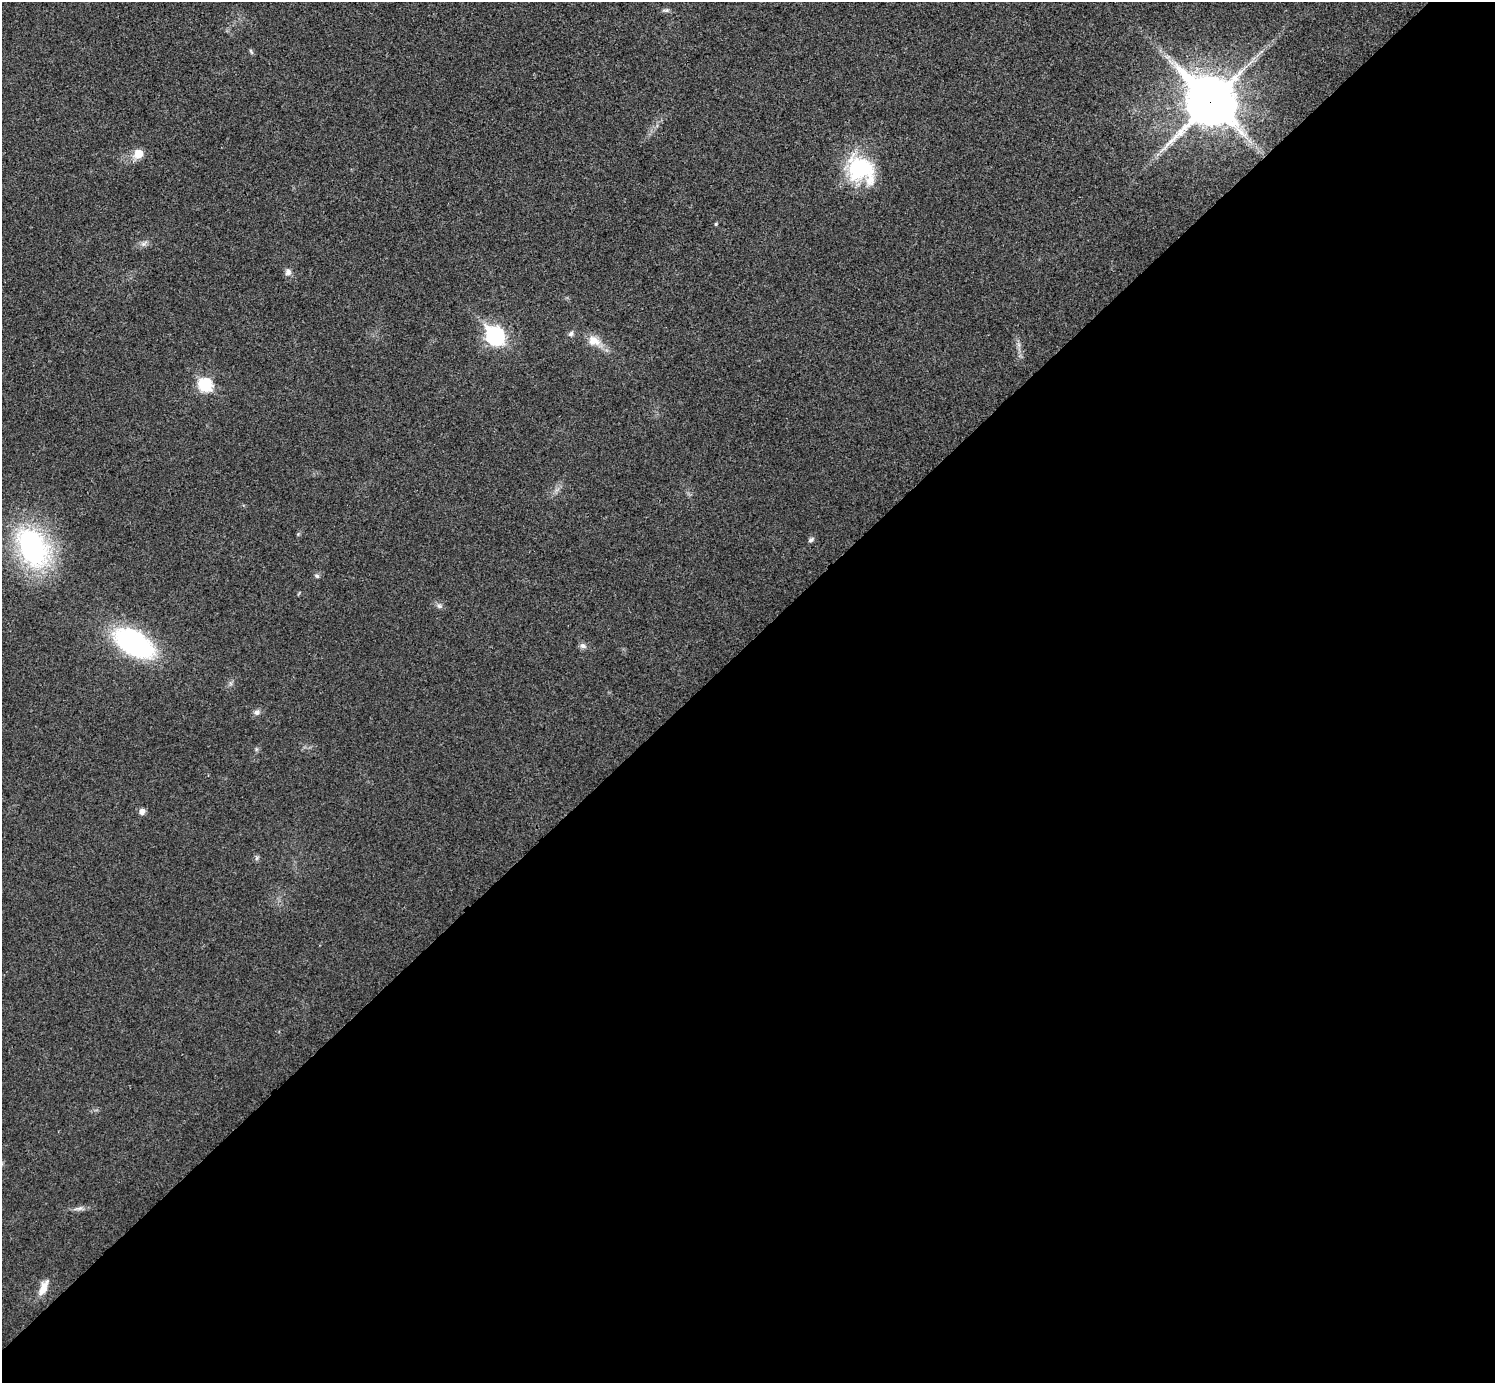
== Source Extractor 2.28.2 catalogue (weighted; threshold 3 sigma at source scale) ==
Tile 15 of 4 x 4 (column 3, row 4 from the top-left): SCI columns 2992-4484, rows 160-1540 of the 5985 x 5985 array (HDU 1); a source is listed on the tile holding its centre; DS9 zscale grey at full resolution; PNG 1497 x 1385 px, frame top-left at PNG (2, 2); no overlay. Shown black and unused: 53% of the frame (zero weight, under 3 of 4 exposures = <1% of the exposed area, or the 3 px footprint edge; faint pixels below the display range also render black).
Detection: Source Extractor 2.28.2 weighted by HDU 2 'WHT'; one run over the whole footprint, this tile lists its part. Background 0.022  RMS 0.0054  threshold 0.0242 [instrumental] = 3 sigma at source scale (4.5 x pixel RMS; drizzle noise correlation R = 1.50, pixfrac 1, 0.05/0.05 arcsec/px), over >= 5 px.
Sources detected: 23; all 23 listed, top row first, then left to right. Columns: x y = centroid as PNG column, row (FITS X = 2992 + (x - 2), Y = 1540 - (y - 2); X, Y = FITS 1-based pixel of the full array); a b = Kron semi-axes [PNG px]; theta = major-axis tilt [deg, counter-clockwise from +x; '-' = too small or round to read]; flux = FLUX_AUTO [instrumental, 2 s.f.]
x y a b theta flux
666 10 10 4 4 1.3
251 51 9 4 -63 0.79
1211 101 18 16 -44 2200
139 154 8 7 - 8.8
861 169 38 30 -40 41
716 224 4 4 - 0.62
144 244 8 5 59 1.6
288 272 8 8 - 2.2
571 334 7 6 - 1.5
495 336 9 8 - 170
594 341 19 13 -22 7.3
205 385 7 7 - 57
811 540 6 5 - 1.6
32 547 38 25 -66 110
317 576 7 5 -32 1.1
439 606 8 4 -45 1.3
134 643 33 19 -30 110
583 646 8 7 - 1.8
257 712 8 7 - 1.8
142 811 6 6 - 3.2
257 858 7 4 89 0.97
78 1209 15 4 8 2.1
43 1288 21 8 65 6.1
Overlapping masked pixels (flux is a lower limit): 1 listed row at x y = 1211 101